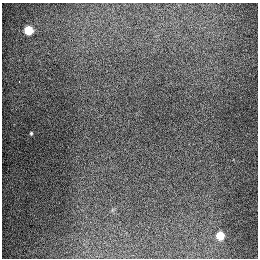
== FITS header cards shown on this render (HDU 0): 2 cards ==
NAXIS1  =                  256
NAXIS2  =                  256

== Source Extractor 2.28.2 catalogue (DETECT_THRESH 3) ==
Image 256 x 256 px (HDU 0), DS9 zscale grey, 1 PNG px = 1 image px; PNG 260 x 260 px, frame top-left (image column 1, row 256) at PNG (2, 3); no overlay
Background 1320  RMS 27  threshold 81.8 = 3 sigma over >= 5 px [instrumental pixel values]
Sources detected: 4; all 4 listed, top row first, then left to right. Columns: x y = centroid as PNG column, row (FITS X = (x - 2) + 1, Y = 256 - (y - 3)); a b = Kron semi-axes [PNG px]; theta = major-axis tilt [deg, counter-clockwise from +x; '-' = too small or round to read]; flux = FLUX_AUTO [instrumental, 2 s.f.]
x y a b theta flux
28 30 6 5 - 90000
19 82 2 2 - 4800
31 133 4 3 - 2300
220 236 6 5 - 70000